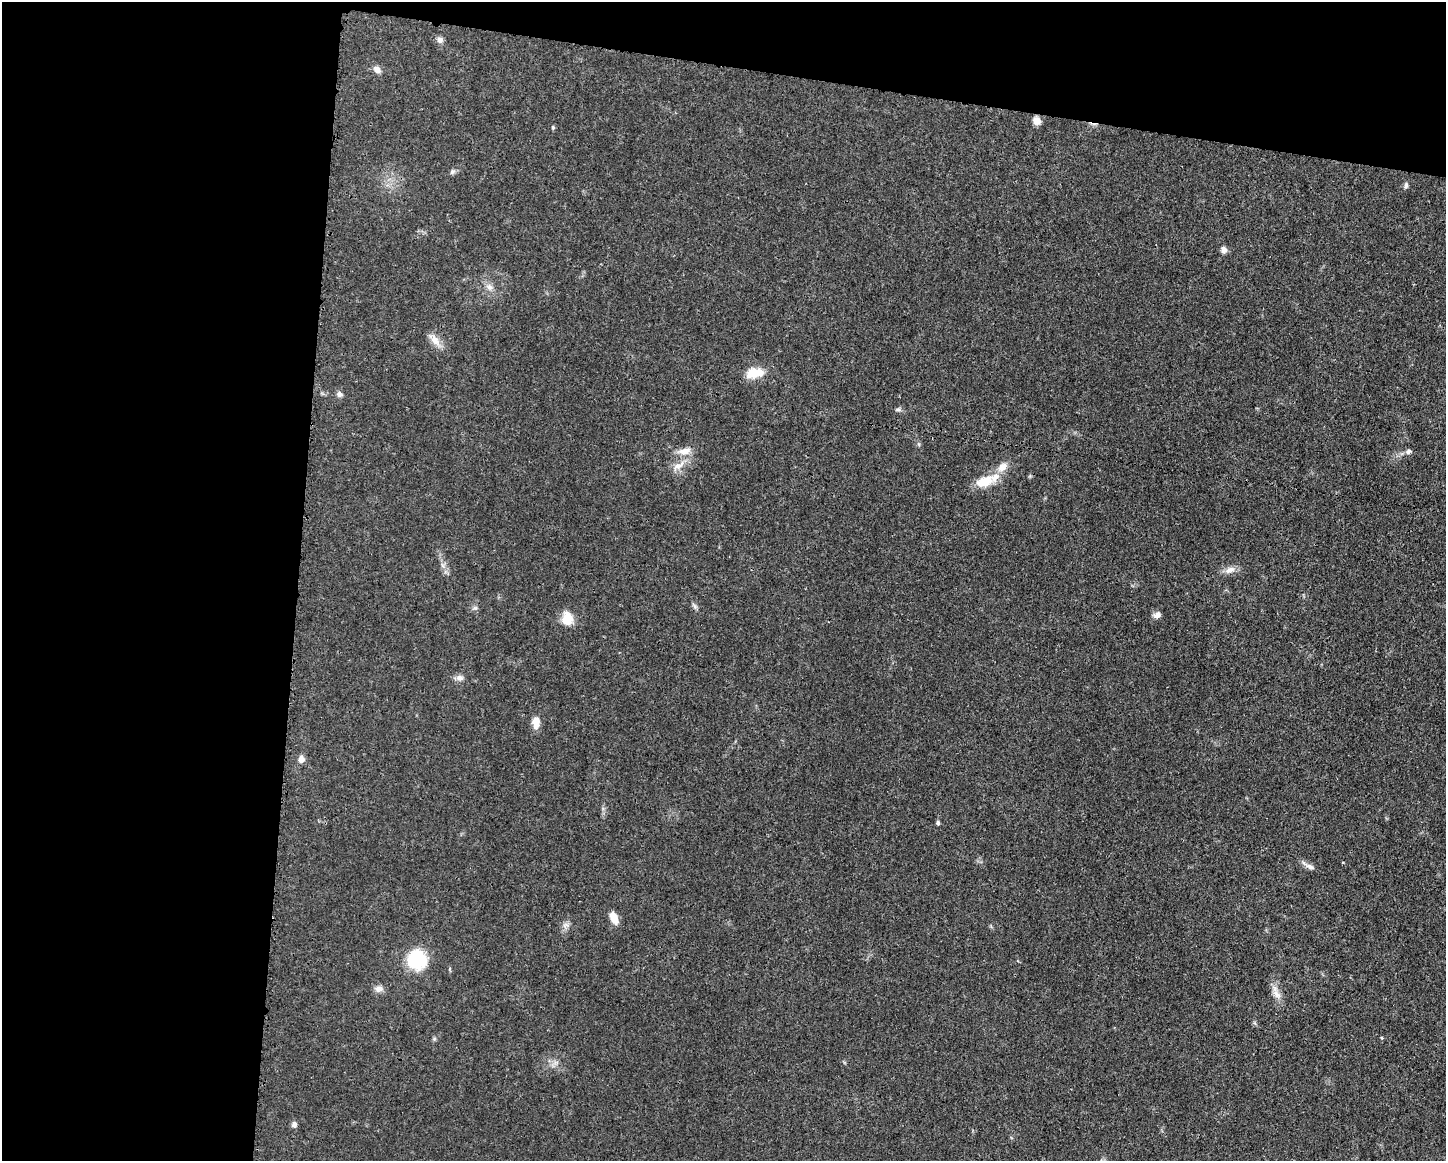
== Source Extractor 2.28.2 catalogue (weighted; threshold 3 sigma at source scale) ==
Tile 1 of 3 x 4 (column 1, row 1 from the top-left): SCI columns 118-1561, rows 3485-4643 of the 4680 x 4647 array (HDU 1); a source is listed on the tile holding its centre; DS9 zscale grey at full resolution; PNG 1448 x 1163 px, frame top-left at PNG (2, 2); no overlay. Shown black and unused: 27% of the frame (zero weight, under 3 of 4 exposures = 1% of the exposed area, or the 3 px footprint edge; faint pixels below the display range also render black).
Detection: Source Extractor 2.28.2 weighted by HDU 2 'WHT'; one run over the whole footprint, this tile lists its part. Background 0.021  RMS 0.0023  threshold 0.0103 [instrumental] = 3 sigma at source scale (4.5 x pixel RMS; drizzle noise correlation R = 1.50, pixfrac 1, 0.05/0.05 arcsec/px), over >= 5 px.
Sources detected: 36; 2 inside a brighter listed object's ellipse — not listed separately; the other 34 listed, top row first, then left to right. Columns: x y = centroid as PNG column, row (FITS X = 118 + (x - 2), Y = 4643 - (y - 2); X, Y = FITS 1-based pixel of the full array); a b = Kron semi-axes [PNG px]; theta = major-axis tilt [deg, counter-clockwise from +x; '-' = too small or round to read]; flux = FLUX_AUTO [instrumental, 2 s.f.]
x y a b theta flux
440 40 8 7 - 0.9
377 69 9 7 -38 1.2
1037 121 10 8 -47 1.4
553 127 6 3 73 0.24
452 172 7 6 - 0.58
1406 185 8 5 -85 0.53
1224 250 8 7 - 0.99
490 287 10 8 -42 1.2
435 340 18 9 -50 2.1
753 372 19 14 32 3.7
339 394 8 6 -31 0.77
898 409 7 5 1 0.5
684 451 18 9 9 2.2
1408 451 7 6 - 0.61
678 466 22 8 32 2.2
1002 467 16 10 39 2.2
984 482 24 13 17 4.7
1230 570 16 8 24 1.6
695 607 8 5 -60 0.54
475 608 7 6 - 0.53
1157 615 9 7 23 1
567 618 16 13 -78 3.4
460 678 11 8 11 0.98
536 722 14 8 88 2.3
301 759 8 7 - 1.2
938 823 5 5 - 0.4
1310 867 13 6 -21 1.1
614 918 15 8 -67 2.5
565 925 10 6 24 0.84
416 960 18 16 -80 13
378 989 11 8 10 1.1
1277 994 14 9 -50 1.7
1382 1038 4 4 - 0.24
294 1124 7 6 - 0.82